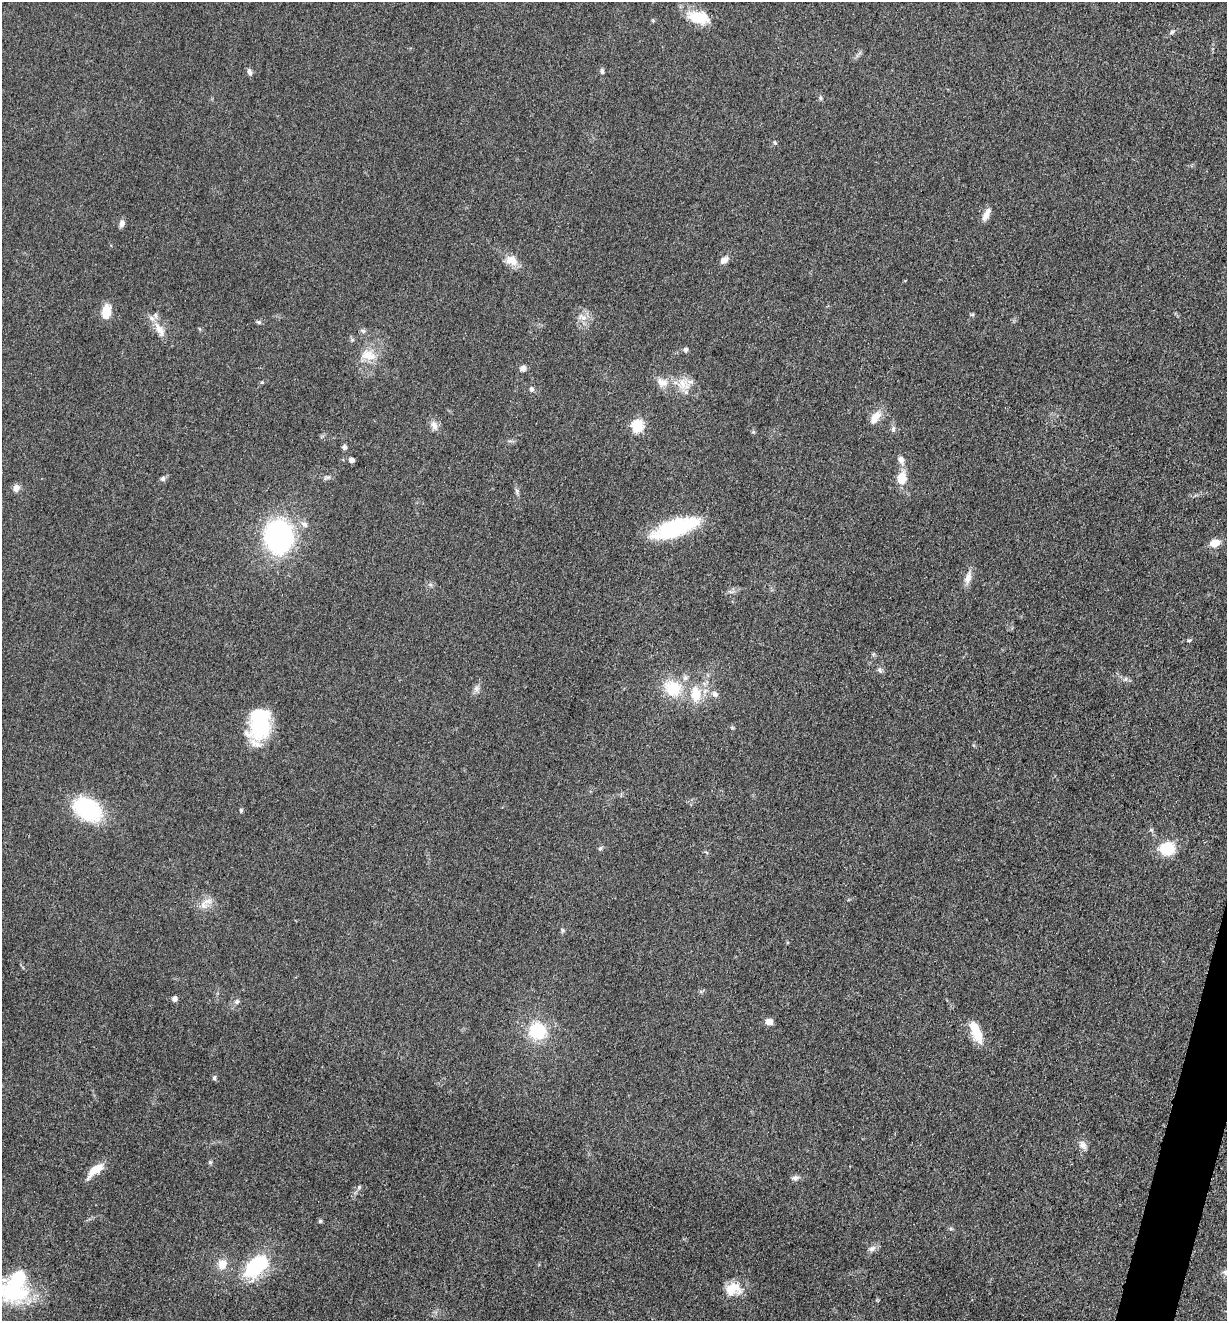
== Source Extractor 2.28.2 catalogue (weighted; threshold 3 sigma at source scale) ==
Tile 6 of 4 x 4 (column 2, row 2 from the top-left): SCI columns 1491-2715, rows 2648-3966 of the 5307 x 5292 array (HDU 1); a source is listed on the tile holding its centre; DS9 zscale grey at full resolution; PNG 1229 x 1323 px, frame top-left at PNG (2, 2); no overlay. Shown black and unused: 1% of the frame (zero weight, under 3 of 5 exposures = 1% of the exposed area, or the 3 px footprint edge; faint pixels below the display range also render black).
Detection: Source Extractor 2.28.2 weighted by HDU 2 'WHT'; one run over the whole footprint, this tile lists its part. Background 0.05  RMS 0.0056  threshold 0.025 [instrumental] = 3 sigma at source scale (4.5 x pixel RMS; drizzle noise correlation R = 1.50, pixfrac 1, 0.05/0.05 arcsec/px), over >= 5 px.
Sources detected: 78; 3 inside a brighter object's white glare — not listed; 5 inside a brighter listed object's ellipse — not listed separately; the other 70 listed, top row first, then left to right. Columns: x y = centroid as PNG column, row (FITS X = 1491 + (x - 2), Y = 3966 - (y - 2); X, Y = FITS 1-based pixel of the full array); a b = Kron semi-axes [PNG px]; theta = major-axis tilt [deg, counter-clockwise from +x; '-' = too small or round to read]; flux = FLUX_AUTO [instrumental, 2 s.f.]
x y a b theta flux
698 17 28 15 -12 15
1172 32 6 5 - 0.98
602 71 8 5 -81 1.3
249 72 8 6 -72 1.8
820 98 7 4 -89 0.88
775 143 6 4 -45 0.77
986 214 19 7 63 4.1
122 224 9 6 71 2.2
512 260 18 12 -26 6.4
724 260 10 7 37 3.4
106 311 13 9 85 10
972 315 6 4 19 0.7
583 317 13 7 -20 3.6
259 322 7 5 -16 1
160 330 23 9 -60 6.6
363 331 7 5 -17 1.2
686 350 6 5 - 1.5
368 355 22 13 -9 9.2
523 368 8 6 49 2.3
262 382 6 4 18 0.68
662 382 17 11 -19 6.2
682 384 17 16 - 9.1
531 389 6 5 - 1.5
875 418 20 9 57 6.5
434 425 14 8 -67 3.3
637 426 6 6 - 58
893 429 8 5 76 1.4
344 447 7 5 -89 1.3
352 460 6 6 - 1.9
901 460 11 8 -70 3.1
902 478 16 11 82 8.7
163 479 7 6 - 1.5
16 488 9 8 - 3
517 491 8 5 -82 1.3
304 524 11 7 -33 2.5
675 528 46 15 19 56
278 536 28 24 -85 100
1215 543 10 7 12 6.8
968 578 15 8 73 4.4
1189 640 5 4 - 0.8
880 670 7 6 - 1.4
476 688 9 7 -74 2.1
673 688 18 16 -29 19
695 694 20 12 -85 12
715 694 9 7 -46 2.3
261 727 31 24 36 34
87 809 23 16 -31 57
241 810 6 4 -70 0.79
1151 830 6 4 -18 0.77
600 848 6 5 - 0.98
1167 848 13 12 - 20
207 901 13 6 10 3.6
562 930 6 4 -71 0.86
174 999 5 5 - 2.8
237 1002 8 5 49 1.4
769 1022 8 7 - 3.7
537 1031 16 15 - 28
977 1034 22 12 -69 11
214 1078 7 5 75 1
1083 1145 12 8 -54 2.9
210 1162 5 5 - 0.81
95 1170 20 8 40 9.8
795 1178 10 7 15 1.9
359 1187 6 6 - 1
320 1221 5 5 - 0.91
872 1249 11 7 31 2.3
222 1264 12 10 81 6.5
256 1266 32 18 45 38
733 1289 23 17 0 10
11 1292 50 27 -15 47
Isophote crosses this tile's border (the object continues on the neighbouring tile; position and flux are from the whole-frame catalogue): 1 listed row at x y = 11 1292